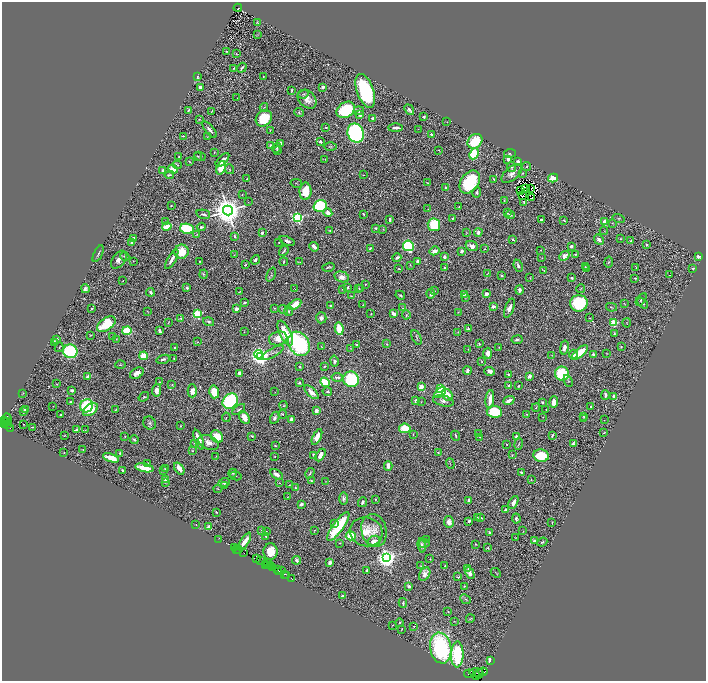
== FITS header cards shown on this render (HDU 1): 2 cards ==
NAXIS1  =                 1408
NAXIS2  =                 1357

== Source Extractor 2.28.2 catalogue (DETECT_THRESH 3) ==
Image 1408 x 1357 px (HDU 1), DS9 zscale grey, zoomed out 1/2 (1 PNG px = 2 x 2 image px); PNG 708 x 683 px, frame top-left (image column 1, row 1357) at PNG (2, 2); each listed source drawn as its Kron ellipse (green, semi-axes under 4 px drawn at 4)
Background 0.874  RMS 0.028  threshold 0.084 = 3 sigma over >= 5 px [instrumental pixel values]
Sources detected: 665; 91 cannot appear on this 1/2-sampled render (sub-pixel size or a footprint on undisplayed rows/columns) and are neither listed nor drawn; of the other 574, the 500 brightest by FLUX_AUTO listed and drawn (74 fainter detections omitted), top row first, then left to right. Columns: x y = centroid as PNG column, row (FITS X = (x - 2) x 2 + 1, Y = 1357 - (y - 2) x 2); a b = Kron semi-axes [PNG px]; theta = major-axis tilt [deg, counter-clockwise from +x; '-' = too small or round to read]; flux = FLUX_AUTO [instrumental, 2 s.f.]
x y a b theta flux
238 8 4 2 - 220
257 22 2 2 - 3.6
257 35 4 2 - 2.7
226 51 3 2 - 2.4
236 54 2 2 - 2.7
234 68 3 2 - 2.6
242 68 5 2 - 9.2
263 76 2 2 - 3
197 77 3 2 - 7.5
201 87 3 2 - 44
323 87 3 2 - 27
291 90 2 2 - 7.2
365 91 18 8 -71 640
304 94 5 4 - 8.6
237 98 2 1 - 5.5
307 99 11 8 -45 50
264 107 4 2 - 4.6
189 110 4 2 - 6.6
346 110 10 7 35 300
409 110 6 2 -53 17
359 111 5 4 - 19
211 112 2 2 - 2.7
299 112 5 3 - 7.4
360 115 3 3 - 22
424 117 2 2 - 7.2
264 118 9 7 46 170
373 118 2 2 - 43
199 119 2 2 - 2.2
447 122 2 2 - 2.2
326 128 3 1 - 3.7
395 128 7 2 1 25
418 129 2 1 - 2.9
210 130 10 3 -50 19
270 130 2 2 - 4.1
356 133 10 8 -68 1200
431 134 2 2 - 6.6
183 136 3 1 - 3.9
207 137 2 2 - 2.3
475 141 8 6 43 180
320 142 3 2 - 11
280 143 4 3 - 21
270 146 3 3 - 17
330 146 6 2 -1 5.5
277 148 5 3 - 7.6
277 150 4 3 - 6.2
439 150 3 2 - 2.3
214 152 3 2 - 3.7
510 153 6 3 6 9.7
474 154 6 4 64 290
179 156 2 2 - 4.2
198 156 4 3 - 4.2
200 156 6 2 -26 5.1
325 159 2 2 - 2.5
508 159 3 3 - 26
222 160 8 4 45 33
189 161 2 1 - 3.3
518 162 3 2 - 27
177 165 5 3 - 5.5
527 166 4 3 - 7.3
511 167 5 3 - 13
221 168 7 4 69 130
173 169 5 4 - 51
230 169 5 3 - 4.4
163 171 3 2 - 22
512 173 12 6 41 30
522 173 4 3 - 4.4
169 175 5 2 - 8.7
363 175 2 1 - 2.5
553 178 5 4 - 120
247 179 3 2 - 5.9
494 179 3 2 - 6.2
470 182 12 8 55 400
296 183 6 2 -12 3.9
428 183 4 2 - 4
445 188 4 2 - 9.7
531 188 2 1 - 10
526 189 3 1 - 3.9
305 191 8 6 89 150
520 191 2 1 - 2.3
477 192 5 3 - 9.1
242 195 2 2 - 2.8
523 196 2 1 - 3.9
531 198 2 1 - 3.6
504 201 3 2 - 3.3
248 202 3 2 - 2.7
524 202 3 3 - 6.8
171 206 2 2 - 4.5
320 206 7 5 17 570
459 207 2 2 - 6.1
428 209 2 2 - 2.2
228 210 5 5 - 12000
328 213 4 3 - 48
508 213 3 2 - 3.3
203 214 7 3 -14 13
363 214 3 2 - 5.2
510 215 4 3 - 16
298 218 4 3 - 980
453 218 3 2 - 5.5
618 219 6 3 -17 6.3
390 220 4 2 - 11
541 220 3 3 - 17
564 220 4 2 - 5.8
166 221 4 2 - 3.1
604 221 3 3 - 38
612 223 3 2 - 3.3
434 225 6 6 - 260
167 226 4 3 - 89
201 227 4 3 - 10
375 228 3 3 - 9.1
187 229 7 5 -10 340
383 229 3 3 - 3.7
330 231 3 3 - 4.8
604 231 4 1 - 2.3
478 232 4 3 - 21
262 233 2 2 - 16
466 233 3 3 - 3.2
197 234 4 3 - 4.9
235 237 3 2 - 8.8
134 238 4 3 - 24
512 239 2 2 - 6
620 239 2 2 - 2.4
599 240 5 3 - 32
287 241 8 3 -19 17
631 241 2 2 - 6.1
132 243 4 3 - 18
279 243 2 2 - 2.7
647 245 3 2 - 10
408 246 5 5 - 540
472 246 6 5 - 29
571 246 3 3 - 14
314 247 5 3 - 35
370 248 3 2 - 8.2
485 249 2 2 - 3.3
541 250 2 1 - 2.5
284 251 5 2 - 9.3
434 251 5 3 - 37
462 251 3 2 - 19
181 252 7 7 - 130
98 254 9 3 64 11
575 254 4 3 - 6.4
234 255 2 2 - 2.6
125 256 4 3 - 9.5
564 256 5 4 - 44
698 256 3 2 - 44
444 257 3 3 - 21
397 258 4 2 - 16
542 258 2 2 - 2.3
172 259 11 3 61 38
119 260 10 6 53 33
255 260 5 3 - 13
133 261 2 2 - 2.3
200 261 2 2 - 4.2
418 261 3 3 - 22
284 262 4 2 - 6.7
300 262 2 1 - 3
609 262 5 3 - 5.6
245 265 3 2 - 6.3
410 265 4 2 - 3.2
518 266 6 3 -66 14
328 267 6 2 17 7.8
585 267 3 2 - 2.5
444 268 3 2 - 12
636 268 2 1 - 3.3
693 268 3 2 - 7.4
399 269 3 1 - 4
587 269 3 3 - 4.6
544 271 3 2 - 2.7
203 274 4 2 - 6.6
487 274 3 2 - 3.8
271 275 7 3 67 7.8
502 275 3 2 - 5.8
670 275 2 1 - 24
342 277 7 5 -15 35
530 278 3 2 - 2.4
572 278 3 2 - 9
635 278 3 2 - 5.9
123 281 2 1 - 3.1
365 284 3 2 - 4.3
348 287 3 2 - 6
187 288 2 2 - 19
359 288 3 2 - 3
581 288 4 3 - 3.8
85 289 4 3 - 14
295 289 2 1 - 4.8
342 289 3 3 - 3.4
361 289 3 2 - 4.5
520 290 4 3 - 21
435 291 2 2 - 2.9
150 292 4 3 - 13
240 292 3 1 - 3.3
431 293 5 2 - 13
464 294 3 2 - 7.5
486 294 3 2 - 36
400 295 5 2 - 7.5
351 296 3 2 - 2.5
465 297 3 2 - 2.9
641 299 7 2 54 6.7
245 303 4 2 - 7
579 303 9 8 - 440
624 303 3 2 - 2.6
643 303 6 3 -46 12
295 305 7 4 33 100
363 305 2 2 - 3.1
330 306 3 2 - 6.9
493 306 3 2 - 27
611 307 5 2 - 5
275 308 4 3 - 4.2
403 308 3 2 - 3.3
509 308 10 4 70 27
92 309 2 2 - 7.4
236 309 2 2 - 92
283 310 5 4 - 10
148 311 3 2 - 3
289 311 5 3 - 6.1
458 312 3 2 - 3.1
197 314 3 3 - 640
371 314 2 2 - 3.1
394 314 4 3 - 33
406 315 4 3 - 6.1
181 318 3 3 - 7.4
321 318 5 5 - 19
590 318 2 2 - 4.2
168 322 4 2 - 2.7
209 322 6 3 -17 8.9
614 323 4 3 - 150
627 323 4 2 - 2.7
106 324 10 6 34 210
339 329 6 3 -78 120
468 329 4 3 - 9
127 331 5 4 - 170
160 331 4 3 - 14
244 332 3 2 - 2.7
458 332 3 2 - 2.4
285 333 13 5 -63 150
614 333 3 3 - 4.4
91 335 3 2 - 3
113 336 4 3 - 4.4
416 337 8 2 -64 6.7
278 338 9 7 14 65
56 339 3 3 - 24
116 339 3 3 - 6
517 340 5 3 - 9.6
54 342 3 1 - 3.1
198 342 3 2 - 3.1
299 344 13 10 -59 730
356 344 3 2 - 5.5
387 344 4 2 - 5.6
479 344 4 3 - 5.1
321 346 3 1 - 3.2
59 347 5 2 - 5.1
499 347 3 2 - 2.4
564 347 7 3 78 31
621 347 3 2 - 4.7
175 348 2 2 - 12
351 348 3 3 - 4.2
468 349 2 2 - 3.9
70 351 7 6 - 400
272 353 12 3 30 20
488 353 5 4 - 43
580 353 10 4 40 130
607 353 3 2 - 2.5
258 354 4 3 - 570
573 354 4 4 - 16
593 354 3 3 - 9
552 355 3 2 - 2.8
144 356 4 3 - 100
260 357 4 3 - 3400
174 358 2 2 - 4
163 359 7 3 14 15
334 361 5 4 - 11
481 361 3 2 - 3.3
120 365 5 2 - 4.5
324 366 3 2 - 4.8
300 367 2 2 - 4.4
467 371 4 2 - 19
490 371 5 4 - 25
137 373 7 5 29 39
240 373 4 4 - 23
508 374 4 3 - 6.1
562 374 7 7 - 270
529 376 4 3 - 25
88 377 4 2 - 51
337 377 6 3 -8 14
351 379 8 7 - 430
568 381 6 3 -65 4.8
160 382 2 2 - 7.1
325 382 5 4 - 220
299 383 3 3 - 8.3
57 384 2 2 - 2.8
172 385 3 2 - 4.3
509 386 4 3 - 6.2
518 386 3 2 - 3.8
421 387 3 3 - 39
441 388 3 2 - 420
72 390 3 3 - 22
157 390 6 4 84 46
192 391 6 4 89 25
327 391 5 3 - 6.9
214 392 6 5 - 140
275 392 2 2 - 2.2
311 392 9 4 -44 35
440 392 6 4 40 190
23 394 3 2 - 2.5
447 395 6 5 - 100
605 395 5 3 - 17
614 396 3 2 - 33
144 397 5 4 - 7.8
490 399 9 3 83 55
230 401 8 7 - 520
416 401 4 3 - 18
443 401 10 5 -13 26
509 401 6 3 24 24
71 402 3 2 - 7.7
421 402 2 1 - 2.6
542 402 4 3 - 8.9
554 402 6 4 87 46
284 405 4 3 - 4.2
53 406 2 1 - 5.8
87 406 7 6 - 350
591 407 3 2 - 5.4
536 408 4 2 - 4.2
116 409 4 2 - 3.8
239 409 7 3 35 10
25 410 4 3 - 12
91 410 8 5 36 80
546 410 2 1 - 3.1
316 411 3 2 - 64
23 412 2 2 - 3.8
494 412 8 6 -7 240
283 414 4 2 - 5.4
61 415 3 2 - 7.2
527 415 2 2 - 3.2
226 417 4 3 - 5.4
244 417 7 4 -61 63
543 417 3 2 - 3.2
584 417 3 2 - 5.8
7 418 5 1 - 39
275 418 6 4 60 17
291 419 3 3 - 36
583 419 2 2 - 2.9
604 420 2 1 - 2.3
5 421 2 2 - 64
7 421 3 1 - 130
6 422 2 1 - 110
150 423 7 6 - 14
3 424 3 1 - 55
7 424 2 2 - 210
24 424 2 1 - 24
181 426 3 2 - 4.2
32 427 2 2 - 3.5
10 428 2 1 - 300
405 428 5 5 - 140
76 429 4 2 - 20
86 430 3 2 - 2.8
604 433 4 2 - 3.4
413 434 4 2 - 3.8
479 434 3 2 - 3.3
64 435 3 2 - 3.2
552 435 4 2 - 9.5
125 436 3 3 - 3.8
252 436 4 2 - 6.2
456 436 5 2 - 5.5
516 436 2 2 - 62
217 437 7 5 -46 120
317 437 8 4 64 57
480 437 3 2 - 4
134 440 4 2 - 10
199 440 10 3 -71 75
209 442 11 6 -23 50
195 443 2 2 - 8.7
507 444 2 2 - 8.1
518 444 6 3 78 6.8
573 444 4 3 - 16
275 446 3 2 - 5.7
83 449 2 1 - 2.2
192 451 4 3 - 5.5
64 452 2 1 - 2.4
438 452 2 2 - 3.7
120 453 4 3 - 7.3
314 455 3 2 - 19
321 455 7 4 59 47
512 455 3 2 - 3.4
216 456 2 1 - 2.2
275 456 2 1 - 2.6
541 456 8 6 -9 180
111 458 8 3 -18 84
148 463 3 2 - 13
450 463 5 1 - 2.8
388 466 5 3 - 34
144 468 9 3 -11 140
179 468 7 3 -52 53
165 469 2 2 - 4.9
122 470 2 2 - 9.3
163 470 3 2 - 6.9
521 472 4 2 - 11
233 473 4 3 - 7.2
310 473 5 3 - 7.4
276 474 7 4 -34 27
236 476 6 3 -12 6.6
165 479 3 2 - 25
531 479 4 3 - 4.2
311 481 3 2 - 6.2
326 482 2 2 - 2.2
165 483 3 2 - 3.4
224 483 6 4 22 15
279 483 3 3 - 3
289 485 2 2 - 3.3
224 486 3 2 - 3.5
295 488 3 2 - 4.8
218 489 4 2 - 3.3
288 497 3 2 - 2.6
343 498 6 4 -90 17
375 499 2 2 - 3.2
469 500 3 3 - 34
362 502 5 3 - 12
513 503 7 4 61 44
301 504 3 3 - 18
506 509 4 3 - 10
216 512 2 2 - 6.8
477 517 3 3 - 3.9
480 518 4 2 - 14
516 519 5 3 - 13
469 521 3 2 - 8.2
449 522 6 5 - 35
334 523 4 3 - 12
552 523 2 2 - 2.6
196 525 2 2 - 2.4
338 526 17 5 54 360
209 527 4 3 - 33
261 530 3 2 - 2.6
315 530 2 2 - 4.2
374 530 16 12 -76 66
266 531 2 2 - 2.9
523 531 3 2 - 2.2
366 532 16 14 -16 120
489 532 2 2 - 6.4
265 536 2 2 - 4
351 536 5 4 - 180
515 538 3 2 - 2.8
219 539 2 1 - 17
426 540 2 2 - 2.7
245 541 10 3 56 44
374 541 6 5 - 35
534 541 3 3 - 16
542 542 5 3 - 7.2
340 543 2 1 - 3.7
424 543 5 4 - 8.3
475 544 2 2 - 4.9
422 545 7 3 -82 14
235 548 3 2 - 80
488 548 4 3 - 7.9
237 549 2 1 - 30
239 550 3 1 - 170
244 552 3 1 - 76
270 552 8 7 - 85
386 558 4 4 - 4200
256 559 3 1 - 110
430 559 3 2 - 3.6
297 560 4 3 - 17
261 561 3 2 - 250
330 563 3 3 - 31
265 564 3 1 - 28
268 564 3 2 - 170
271 565 2 2 - 110
267 566 4 1 - 59
421 566 3 2 - 2.6
445 566 3 2 - 4
272 568 2 1 - 52
278 569 2 1 - 17
468 569 4 3 - 7
281 570 2 1 - 75
367 570 3 2 - 8.2
279 571 3 2 - 23
470 573 6 4 -63 26
496 573 6 2 -43 3.8
284 574 3 2 - 88
425 574 7 5 59 39
287 576 2 1 - 38
458 577 4 2 - 4.7
291 578 2 1 - 55
409 586 3 2 - 22
464 586 2 2 - 5.9
343 596 4 3 - 11
465 599 5 3 - 8.8
403 603 5 3 - 9.6
448 611 4 2 - 2.9
470 619 4 3 - 4.5
454 621 2 1 - 2.9
399 623 4 3 - 5.3
392 625 4 2 - 3.4
414 626 2 2 - 5.3
402 629 2 2 - 3.3
441 648 15 10 -80 770
457 655 13 6 89 430
490 660 3 2 - 52
476 672 7 2 1 310
483 672 4 2 - 160
469 674 5 2 - 81
479 674 5 2 - 210
476 675 3 1 - 79
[74 fainter detections neither listed nor drawn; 91 sub-pixel or undisplayed-footprint detections neither listed nor drawn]